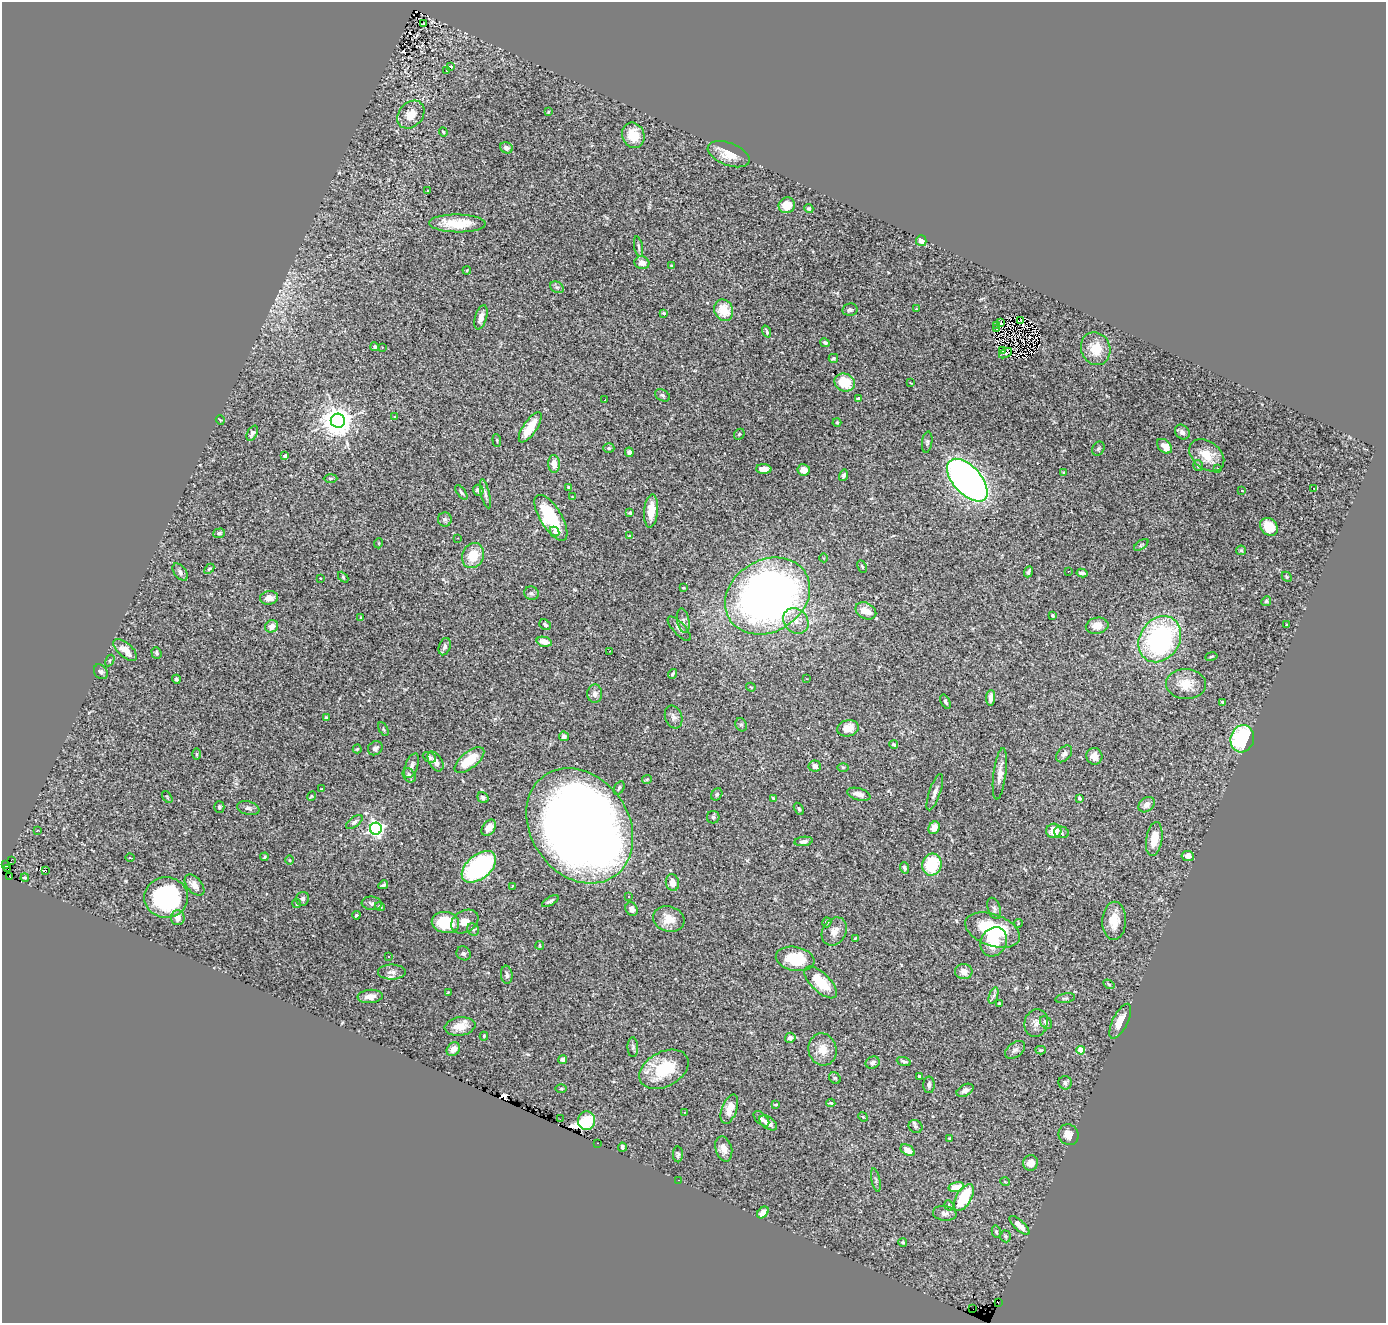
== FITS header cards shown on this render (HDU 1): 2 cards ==
NAXIS1  =                 1384
NAXIS2  =                 1321

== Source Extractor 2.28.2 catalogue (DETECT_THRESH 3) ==
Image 1384 x 1321 px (HDU 1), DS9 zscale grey, 1 PNG px = 1 image px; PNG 1388 x 1325 px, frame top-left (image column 1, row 1321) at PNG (2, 2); each listed source drawn as its Kron ellipse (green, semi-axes under 4 px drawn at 4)
Background 1.36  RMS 0.03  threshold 0.0886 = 3 sigma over >= 5 px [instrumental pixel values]
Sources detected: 287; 4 with non-positive FLUX_AUTO (blend fragments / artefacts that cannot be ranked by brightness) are neither listed nor drawn; the other 283 listed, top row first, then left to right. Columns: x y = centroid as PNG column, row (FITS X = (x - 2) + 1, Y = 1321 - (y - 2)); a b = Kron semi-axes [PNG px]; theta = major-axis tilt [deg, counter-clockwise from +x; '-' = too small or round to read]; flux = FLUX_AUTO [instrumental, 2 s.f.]
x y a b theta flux
424 23 3 2 - 7.3
451 66 4 2 - 1.5
447 71 2 2 - 1.7
548 112 3 3 - 2.2
411 115 15 12 49 28
443 132 4 3 - 2.2
633 135 13 11 -68 40
506 148 6 5 - 8.6
728 154 22 11 -21 34
427 191 3 3 - 100
787 205 8 7 - 29
809 209 4 4 - 3.8
457 223 28 9 -1 60
921 241 5 5 - 13
638 247 10 3 -79 3.8
642 263 7 6 - 12
671 265 3 2 - 2.4
467 270 4 3 - 1.7
557 287 7 5 -29 4.2
916 309 3 3 - 1.5
724 310 11 9 -67 41
850 310 7 6 - 4.8
664 313 4 3 - 4.1
481 317 12 6 74 12
1020 321 3 2 - 1.8
1001 323 4 2 - 2.3
996 325 3 2 - 3.8
997 328 3 2 - 0.49
767 332 6 2 -70 2.7
825 343 5 3 - 3.9
375 347 4 4 - 3.6
382 347 2 2 - 1.9
1096 349 17 14 -68 42
1002 350 4 2 - 5
1006 353 7 3 29 2.8
833 358 5 4 - 3.2
845 382 10 8 -24 37
911 383 3 2 - 1.2
662 395 8 5 -30 4.6
858 399 4 3 - 14
605 400 2 2 - 3.4
395 417 3 2 - 1.3
220 420 5 2 - 1.7
338 421 7 7 - 3400
837 422 4 4 - 2.2
530 427 18 6 56 43
1182 432 8 6 -46 6.7
252 433 8 5 61 5.7
739 434 6 4 47 3.1
497 440 6 3 -85 1.8
927 442 10 5 83 3.9
1164 446 8 6 -44 23
609 448 5 5 - 3.3
1098 449 7 5 58 3.7
629 452 5 4 - 6.5
1207 455 19 13 -38 38
285 456 4 4 - 5
554 464 9 6 -86 16
1198 465 6 5 - 4.1
1218 468 3 2 - 3.9
764 469 8 5 -3 13
804 470 6 6 - 18
1064 472 4 3 - 1.7
843 475 6 3 74 5.1
330 478 7 3 0 2.9
967 480 26 14 -48 1300
569 487 4 3 - 5
1314 488 3 2 - 3.5
478 490 5 5 - 5.9
1242 490 3 3 - 4
461 492 8 4 -53 3.4
485 494 15 3 -77 5.7
572 497 4 2 - 1.4
651 511 17 7 86 30
630 513 3 3 - 4.7
551 518 26 10 -59 110
445 519 7 7 - 5.2
1269 527 10 8 -46 33
555 532 5 4 - 5.1
219 533 6 4 17 3.9
629 535 3 2 - 1.5
458 538 3 2 - 2
379 543 5 3 - 1.6
1141 545 8 4 36 3
1241 550 5 5 - 2.5
473 555 13 10 66 43
824 558 4 3 - 1.5
862 567 6 4 -63 2.5
209 569 6 3 45 2.5
1068 571 2 2 - 1.3
180 572 10 6 -52 6.1
1029 572 6 3 67 3.6
1082 573 5 3 - 5.7
343 577 6 4 -47 2.3
1287 577 6 4 -46 2.5
320 578 3 2 - 1.5
683 588 3 2 - 1.8
531 593 7 6 - 4.9
767 596 45 36 31 1500
269 598 9 6 7 17
1266 601 5 4 - 2.6
866 611 11 7 -27 32
1052 615 3 3 - 6.2
361 618 3 3 - 2.5
683 621 12 6 -79 7.6
796 621 14 11 -45 21
545 625 6 5 - 6.6
1287 625 3 2 - 2
272 626 7 6 - 14
1097 626 11 8 12 20
679 629 16 6 -46 8.3
1160 639 24 19 56 360
544 642 8 5 -13 22
445 647 9 5 72 5.8
125 650 14 7 -42 21
610 651 3 2 - 1.3
156 653 6 5 - 3.9
1211 656 6 3 10 2.6
110 660 6 4 58 2.5
101 672 8 6 -53 5.2
672 674 5 4 - 3
176 679 4 4 - 4
807 679 3 2 - 1.9
1186 684 20 15 -4 40
751 687 5 3 - 1.4
595 694 9 7 88 9.2
991 698 8 4 85 10
945 702 8 4 -64 3.8
1222 702 3 3 - 4.6
326 717 3 3 - 2.2
674 717 11 8 -70 9.3
741 725 7 5 -67 4.4
848 728 11 8 14 26
383 729 7 4 -60 2.9
564 736 5 4 - 7.4
1242 739 14 11 72 180
894 745 4 4 - 3.2
375 748 8 6 38 7.1
357 749 4 4 - 2.5
196 754 5 3 - 2.1
1064 754 9 6 49 6.2
1094 756 8 8 - 14
429 757 7 5 -23 5.1
469 760 18 8 39 54
436 761 11 6 -59 14
412 766 13 6 69 9.2
815 766 6 5 - 9
843 767 5 3 - 2
1000 774 26 6 83 16
409 775 8 6 -54 7.3
647 780 5 4 - 2.4
619 788 7 4 60 4.4
321 789 3 2 - 2
935 792 19 5 71 11
717 794 6 5 - 3.6
859 794 12 6 -15 12
311 796 5 4 - 2.1
167 797 7 3 -54 2.1
483 798 6 5 - 4.8
773 798 3 3 - 2.5
1079 798 3 3 - 6.2
1146 805 9 6 41 13
219 807 6 5 - 3.8
248 808 11 6 -13 6.9
799 809 7 4 -61 2.9
713 817 6 6 - 3.8
354 822 10 5 37 6
580 826 61 49 -55 3400
489 828 9 6 53 15
934 828 6 5 - 15
376 829 6 6 - 620
37 830 4 3 - 3.1
1054 831 7 7 - 31
1061 832 7 5 -16 5.6
1154 839 17 8 81 32
803 841 9 4 8 8.4
1188 856 6 5 - 14
264 857 4 3 - 2.6
130 858 4 3 - 2.9
11 860 4 2 - 8.4
290 860 5 3 - 1.7
6 865 2 2 - 2.7
932 865 11 9 75 95
479 867 20 12 40 320
904 868 6 4 -70 4.7
8 869 2 2 - 49
46 871 3 3 - 170
10 877 3 2 - 4.4
25 878 4 2 - 2.3
672 883 8 6 -76 16
194 885 12 7 -48 14
383 885 5 3 - 3.8
512 886 3 2 - 1.6
628 896 3 3 - 5.5
166 897 22 20 0 230
303 899 7 6 - 4.8
550 901 9 4 30 4.7
297 903 4 4 - 3.2
372 903 10 7 -7 6.5
380 906 5 4 - 5.1
994 908 11 6 -69 5.5
632 909 7 5 -60 9.1
356 915 4 3 - 2.1
178 918 7 7 - 9.8
669 919 16 12 -18 31
465 921 14 10 32 21
1114 921 19 12 88 34
445 922 14 10 -12 93
827 922 5 4 - 3
1018 923 4 3 - 1.6
473 929 6 5 - 3.9
993 930 28 16 -20 150
834 931 15 11 58 18
855 939 4 3 - 2.3
994 942 15 12 61 46
540 945 4 2 - 2
464 953 7 6 - 5.9
388 956 3 2 - 3.3
795 959 19 12 -10 76
964 971 9 7 -6 15
392 972 14 7 0 10
507 975 9 5 -85 5.8
821 982 21 9 -44 70
1109 984 6 4 -32 2.8
448 992 3 3 - 2.1
994 995 8 4 71 4.2
370 996 12 6 6 14
1065 998 10 4 10 4.2
999 1003 4 3 - 1.9
1120 1021 19 7 63 26
1046 1022 7 5 -56 5.6
1036 1023 14 11 74 15
460 1026 15 9 8 26
484 1036 4 3 - 2.4
790 1038 5 5 - 8.2
633 1047 10 5 -89 4.8
453 1049 7 6 - 14
822 1049 16 14 -76 28
1015 1050 11 7 36 8
1041 1050 5 4 - 2.5
1081 1050 4 4 - 43
562 1060 4 4 - 4.4
904 1061 7 4 -19 4.5
873 1063 7 6 - 6.3
664 1069 26 17 28 99
919 1076 3 3 - 4.8
835 1078 6 5 - 3.3
1065 1083 7 6 - 6
929 1085 8 5 90 6.2
561 1088 5 3 - 2.2
965 1090 9 5 29 8.1
831 1103 4 2 - 2.8
776 1105 3 3 - 2.4
729 1109 15 7 70 26
684 1112 3 2 - 1.3
863 1117 5 4 - 2.5
560 1119 3 2 - 1.9
761 1119 9 5 -44 8.5
587 1121 9 8 - 38
768 1123 10 5 -36 15
915 1126 7 6 - 4.2
1068 1135 10 10 - 18
950 1138 3 2 - 1.5
597 1143 3 2 - 2.7
622 1147 4 3 - 4.8
724 1149 13 8 -75 15
908 1150 8 5 -31 17
678 1154 8 5 -88 4.3
1031 1163 8 7 - 14
679 1180 3 2 - 28
876 1180 12 2 -78 3.8
1005 1182 5 3 - 1.8
956 1187 8 5 15 28
964 1198 15 7 59 90
949 1205 5 4 - 2.7
763 1212 7 4 47 14
945 1213 12 7 -8 9.2
1020 1225 13 5 -43 17
996 1232 6 4 -78 4.5
1006 1236 6 5 - 3.2
903 1243 4 4 - 3.2
998 1303 3 2 - 29
973 1309 2 2 - 1100
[4 non-positive-flux detections neither listed nor drawn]